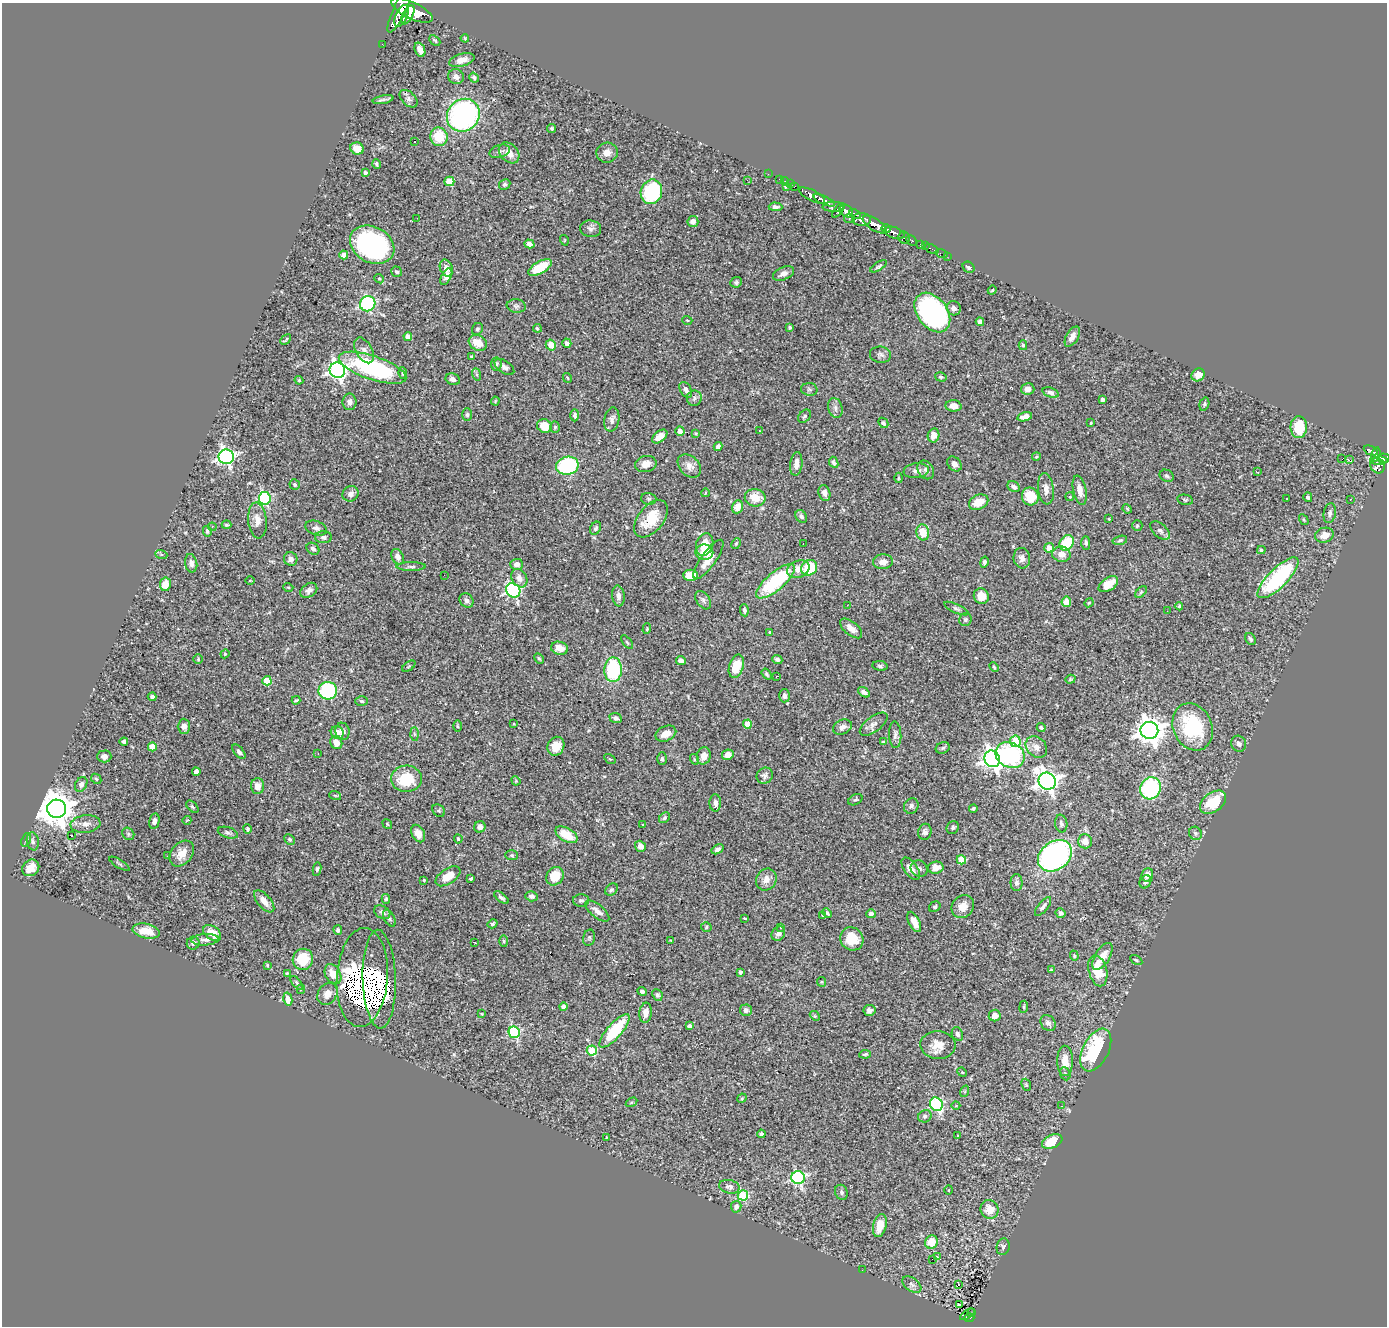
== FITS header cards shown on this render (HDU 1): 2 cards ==
NAXIS1  =                 1385
NAXIS2  =                 1324

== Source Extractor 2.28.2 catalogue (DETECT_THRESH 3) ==
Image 1385 x 1324 px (HDU 1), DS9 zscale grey, 1 PNG px = 1 image px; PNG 1389 x 1328 px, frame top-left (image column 1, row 1324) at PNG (2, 3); each listed source drawn as its Kron ellipse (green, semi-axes under 4 px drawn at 4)
Background 0.951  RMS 0.028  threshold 0.085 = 3 sigma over >= 5 px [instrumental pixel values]
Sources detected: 451; all 451 listed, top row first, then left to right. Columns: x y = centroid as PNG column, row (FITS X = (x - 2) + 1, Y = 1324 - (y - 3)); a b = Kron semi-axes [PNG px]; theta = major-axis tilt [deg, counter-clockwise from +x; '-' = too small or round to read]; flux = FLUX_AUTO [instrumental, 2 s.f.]
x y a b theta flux
400 10 25 6 65 2400
412 10 22 8 -26 3200
408 15 10 5 62 1100
401 16 12 6 64 950
465 38 4 3 - 2.1
435 40 6 4 -44 2.9
382 44 2 2 - 5.5
420 50 8 5 -67 11
462 60 13 6 16 14
456 77 8 7 - 11
474 78 5 4 - 4.1
409 99 10 6 -43 7.5
383 100 10 2 12 3.9
463 115 17 15 44 430
552 129 4 4 - 3.5
439 137 9 8 - 58
414 141 3 3 - 6.8
357 149 7 6 - 25
500 151 10 6 17 6.5
509 153 12 8 -47 20
607 153 10 10 - 15
376 164 5 4 - 3.5
365 173 4 3 - 4.8
768 174 2 2 - 8
779 179 2 2 - 8.5
747 180 3 2 - 1.3
449 181 5 4 - 65
785 182 4 3 - 19
791 184 2 2 - 11
505 185 6 5 - 3.9
795 186 3 2 - 13
787 187 3 3 - 39
651 192 12 10 69 170
812 195 14 5 -27 1000
824 200 11 3 -24 730
775 207 7 4 -2 5.5
833 207 11 5 1 340
838 210 8 3 52 310
846 211 7 5 -41 510
855 214 6 3 -32 210
417 218 2 2 - 0.97
849 219 5 3 - 120
862 219 9 6 -2 730
693 221 5 5 - 8.6
874 224 13 6 -33 1400
591 229 10 8 -5 7
886 229 4 3 - 270
894 233 10 5 -21 760
904 238 6 5 - 230
564 240 5 3 - 1.5
912 240 6 3 -46 130
529 244 5 4 - 6.7
372 245 23 18 -29 400
920 245 4 3 - 34
925 246 2 2 - 5
932 249 7 2 -27 15
941 253 6 2 -18 12
344 255 4 4 - 23
947 256 3 2 - 4.8
879 266 9 4 32 3.7
540 267 13 6 30 61
969 267 6 5 - 4.8
446 268 9 6 -66 13
397 272 5 5 - 3.1
784 273 11 6 23 11
446 277 9 4 63 9
379 279 5 4 - 2.6
736 282 6 5 - 3.9
992 290 4 4 - 2
368 304 8 7 - 290
516 306 9 6 -8 5.3
954 308 7 7 - 8.7
932 313 22 15 -53 480
687 320 5 3 - 1.7
980 322 4 4 - 11
790 327 4 3 - 3.4
537 328 4 3 - 2.5
477 329 6 5 - 3.6
408 336 4 4 - 15
1072 337 11 6 59 12
286 340 6 2 43 2.2
478 343 9 7 -30 29
567 343 5 4 - 6.8
551 345 6 5 - 24
1023 345 5 4 - 2.4
364 350 14 8 -60 12
880 355 10 8 -8 7
472 357 3 3 - 2.7
496 364 6 5 - 4.7
504 367 11 6 -34 7.2
372 368 35 12 -19 250
337 370 8 7 - 730
403 373 6 4 -82 3.8
476 374 6 4 -70 3.6
1198 375 7 6 - 11
941 377 6 4 -17 2.9
567 378 5 3 - 2.1
453 379 7 5 -21 7.2
299 380 4 4 - 2
809 389 8 6 -5 4.7
1028 389 7 5 12 11
686 390 8 5 -58 8.3
1051 393 8 5 -20 6.1
694 398 8 7 - 6.4
1102 400 4 3 - 7.5
495 401 4 4 - 1.8
349 402 8 7 - 10
1204 404 7 4 74 3.1
953 406 8 5 -4 15
835 408 10 7 -74 8.3
467 415 6 5 - 3.4
575 415 6 4 89 4.6
805 416 7 5 49 3.7
1025 417 7 4 16 13
612 419 12 7 80 8.1
883 423 6 4 -46 4.6
1091 423 3 2 - 1.8
544 426 8 6 -30 26
555 427 5 4 - 3.2
1299 427 11 8 87 57
680 431 5 4 - 8.1
759 431 3 3 - 4.9
696 433 4 3 - 2.1
934 435 7 5 78 15
660 436 9 5 38 15
718 446 4 4 - 5.9
1371 451 7 4 -25 130
1376 455 7 3 78 150
226 457 7 7 - 580
1036 457 4 3 - 1.8
1384 458 6 5 - 340
1342 459 2 2 - 8.2
1349 460 2 2 - 2400
1379 461 9 4 3 250
834 462 6 4 -64 4.4
646 464 11 8 13 16
796 464 12 6 84 13
954 464 8 6 -48 8.5
567 466 11 9 11 240
689 466 13 9 -44 15
1377 466 8 7 - 250
926 470 10 7 -57 8.5
916 471 13 7 7 10
1258 472 3 2 - 2.1
1167 476 7 6 - 4.3
898 478 5 3 - 2.1
295 485 5 5 - 5.4
1014 487 6 5 - 6.7
1046 489 16 8 -83 15
1080 490 15 6 -78 14
705 493 4 3 - 1.4
824 493 8 5 -74 9.6
351 494 8 7 - 8.6
1030 496 9 8 - 52
1070 497 4 4 - 3.1
1308 497 5 4 - 4
265 498 6 6 - 270
755 498 10 8 -8 35
649 499 8 5 -14 4.3
1286 499 3 2 - 1.7
1350 499 3 2 - 2
1185 500 8 5 -11 3.2
979 502 10 7 25 33
737 507 7 5 68 18
1127 509 5 4 - 2.3
1330 513 10 6 80 7
801 516 7 5 -56 7.1
651 519 21 12 52 60
1109 519 3 3 - 1.8
257 520 18 9 -84 18
1304 520 6 3 -59 2.2
226 525 5 3 - 2.6
1137 525 5 5 - 3.6
212 527 4 4 - 2.1
316 528 11 7 -18 8
596 528 7 5 58 4.1
207 531 5 4 - 3.9
1160 531 11 6 -42 7.5
923 532 8 6 -75 32
1324 535 9 7 17 21
324 537 8 6 0 5.7
1120 540 7 4 14 3.2
803 543 2 2 - 1.3
1067 543 8 6 55 80
1086 543 7 4 -88 4.3
705 544 11 8 72 32
736 544 6 4 63 2.2
1049 548 5 5 - 26
313 549 7 5 -40 6
1261 550 4 4 - 2.9
704 552 9 7 0 27
161 554 6 4 -20 2.8
1061 554 9 7 -11 18
398 557 8 6 -64 9.3
1022 558 10 8 -81 10
291 559 7 6 - 8.4
708 559 23 7 54 23
883 562 10 7 4 12
984 562 5 4 - 3.8
191 563 9 6 -80 10
517 564 6 5 - 9
411 567 15 4 0 5.1
809 568 8 7 - 83
798 569 11 8 23 20
444 575 3 2 - 2.4
690 575 7 5 0 36
519 578 10 7 -60 11
1278 578 27 9 45 240
250 580 5 3 - 1.4
776 581 24 9 40 160
165 584 6 5 - 28
1108 584 11 6 34 31
288 587 5 3 - 1.6
309 590 9 6 35 7.8
513 590 7 6 - 340
1141 592 7 4 46 3.1
618 596 10 6 -83 9.6
981 596 8 7 - 23
466 600 8 6 -50 8.4
703 600 10 6 -57 6.5
1066 602 5 4 - 15
1089 603 4 3 - 1.7
847 605 3 2 - 2.6
1179 606 4 4 - 2.6
956 609 13 4 -25 4.8
744 610 6 4 -85 4.7
1167 611 2 2 - 0.9
965 619 6 6 - 4.4
851 628 13 6 -39 14
647 629 5 4 - 2.1
770 633 3 3 - 4
1251 639 6 5 - 4.2
627 642 8 4 -54 2.8
559 648 9 6 -13 18
225 654 4 4 - 2
539 658 6 4 -61 2.6
198 659 5 4 - 2.2
777 659 5 4 - 5.1
681 661 5 4 - 6.8
409 666 7 4 35 2.4
736 666 12 7 72 43
880 666 8 5 -8 4
994 667 5 3 - 2.2
613 670 12 9 90 140
767 674 6 3 -55 3.3
777 676 3 2 - 1.3
1070 679 5 4 - 2.3
267 681 4 4 - 61
328 691 9 8 - 190
864 692 7 4 -33 7.1
784 696 6 5 - 7
152 697 4 3 - 4.6
296 700 4 3 - 2.7
361 701 6 5 - 3.3
616 718 6 5 - 5.4
514 724 4 3 - 1.8
747 724 4 4 - 42
874 724 16 7 36 11
184 726 7 6 - 12
457 726 5 3 - 2.2
842 727 10 7 25 9.7
1193 727 24 19 -66 150
1041 728 4 3 - 3.4
1149 730 9 8 - 2200
342 731 9 7 -80 9.8
337 732 7 6 - 13
414 734 6 4 -88 3.2
666 734 11 7 24 18
895 735 13 6 -87 7.2
1015 741 6 5 - 93
124 742 4 3 - 3.9
883 742 4 4 - 2.6
336 743 7 6 - 16
1239 744 8 7 - 6.9
556 746 9 8 - 22
152 747 4 4 - 38
1036 747 12 9 -44 14
943 748 7 5 22 3.8
239 752 8 4 -49 5.6
318 753 2 2 - 1.2
728 755 6 5 - 17
1010 755 15 12 -23 210
104 756 7 6 - 7.6
704 756 8 7 - 16
610 759 6 4 -32 2
662 759 6 5 - 3.9
694 759 5 3 - 2
992 759 8 7 - 1100
196 772 4 4 - 10
765 776 8 7 - 7.2
96 779 6 4 -46 2.5
406 779 15 13 4 72
516 781 5 4 - 1.9
1047 781 9 8 - 1300
81 784 8 5 58 6.6
257 786 8 6 -88 13
1150 788 11 10 - 180
335 795 6 3 -20 2.1
855 800 7 5 28 3.6
1213 802 14 9 38 63
715 803 8 6 -88 7.5
911 806 8 7 - 6.5
192 807 7 4 -45 3.1
57 809 9 9 - 4600
973 809 4 3 - 3.4
439 811 7 5 -47 3
664 818 6 4 47 4.3
187 820 4 2 - 1.2
154 821 8 5 77 5.7
86 824 15 9 6 13
387 824 5 3 - 1.8
1061 824 9 6 -79 5.4
643 825 2 2 - 1.4
480 827 6 5 - 8.3
953 827 7 6 - 4.3
248 829 5 4 - 4.3
925 832 8 6 77 6.4
228 833 10 5 -17 5
1195 833 7 6 - 4.3
128 834 7 5 -48 4.1
418 834 9 6 -62 17
72 835 3 2 - 5.8
566 835 12 6 -31 36
290 839 6 4 -45 3.2
458 839 4 4 - 2.4
26 840 7 4 66 4.6
33 841 9 6 -80 5.6
1085 841 7 7 - 13
640 846 6 5 - 11
718 849 6 4 33 6.2
182 854 14 10 48 25
511 855 6 5 - 2.9
168 856 3 2 - 1.9
1055 856 18 14 37 460
961 860 5 4 - 61
119 864 11 2 -31 2.5
31 868 9 7 41 19
936 868 8 6 10 19
317 869 7 4 80 3.8
911 869 13 6 -54 14
919 869 9 8 - 6.8
1147 875 7 5 62 14
448 876 14 7 33 27
555 876 10 8 54 38
470 879 4 3 - 4.2
766 879 11 10 - 16
424 880 3 2 - 1.6
1145 882 7 5 57 5.4
1017 883 8 6 -90 6.4
611 890 7 5 41 4.3
531 896 6 5 - 6.4
501 898 8 3 -38 4.8
386 899 5 4 - 3.2
264 901 13 6 -49 17
581 901 8 6 1 5.2
963 906 12 10 49 21
935 907 6 5 - 3.6
1043 907 11 5 50 6.1
597 911 14 6 -39 14
382 912 8 6 -32 6.4
827 913 5 4 - 4.2
1061 913 5 4 - 5
871 914 4 4 - 9.3
823 915 4 2 - 2.3
389 918 9 5 -62 4.1
744 918 3 2 - 1.9
914 922 11 5 -63 16
493 924 5 4 - 3.6
706 927 5 4 - 3
780 927 3 2 - 2.8
338 930 5 4 - 4.1
146 931 14 7 -12 27
212 933 10 6 -37 26
778 934 8 6 50 8.6
589 938 8 6 76 3.6
852 939 12 11 - 41
205 940 14 5 3 9.1
670 940 4 2 - 1.4
504 941 6 4 -88 2.3
193 943 6 6 - 5.9
475 943 3 2 - 0.98
1074 956 5 4 - 2.3
1102 956 15 7 58 25
303 959 10 10 - 52
1136 960 7 3 -31 2.6
267 965 4 3 - 1.8
1051 970 4 3 - 2.8
1098 971 16 9 -75 54
740 972 3 3 - 4.5
287 973 4 3 - 1.9
333 974 10 7 -61 25
362 977 49 25 86 1500
379 979 49 16 -88 940
822 982 5 4 - 2.3
297 983 8 4 -51 3.1
301 989 5 4 - 2.8
642 991 5 4 - 5.4
327 994 12 9 58 17
657 995 6 5 - 5
288 999 6 4 -77 17
563 1007 4 4 - 9.9
1024 1007 6 3 82 2.1
746 1010 6 5 - 7.2
869 1010 6 5 - 8.8
646 1013 10 6 83 14
482 1014 3 2 - 1.4
815 1016 5 4 - 2
995 1016 6 5 - 13
1048 1023 9 7 -50 7.5
689 1026 4 4 - 15
614 1031 21 7 49 100
514 1032 6 5 - 230
957 1034 7 5 -64 5.7
938 1045 17 14 -3 26
1096 1050 23 13 63 190
592 1051 5 5 - 97
865 1054 6 4 8 3.1
1065 1061 15 8 -90 28
962 1072 5 4 - 2
1065 1074 7 5 -67 3.9
1026 1085 6 4 -67 2.7
965 1091 6 4 72 2.4
742 1098 5 4 - 2.2
632 1102 6 4 31 2.5
936 1104 7 6 - 280
956 1106 4 3 - 1.3
1061 1106 3 2 - 2.3
925 1116 7 6 - 4.7
761 1134 4 3 - 5.2
957 1136 3 2 - 1.7
606 1137 3 2 - 1.6
1052 1141 11 6 23 48
798 1178 6 6 - 370
729 1187 10 6 -12 6.2
949 1190 5 3 - 1.7
841 1192 8 6 -68 4.9
743 1195 5 5 - 130
736 1207 6 5 - 9.3
990 1209 9 9 - 27
880 1226 12 6 76 30
931 1242 7 6 - 40
1003 1247 8 6 75 4.8
937 1257 4 3 - 2.4
932 1259 2 2 - 1.7
862 1270 2 2 - 3.3
959 1284 3 3 - 13
912 1285 11 6 -36 7.2
960 1304 3 3 - 5.2
971 1313 3 2 - 8.6
967 1314 8 2 32 30
969 1318 5 3 - 75